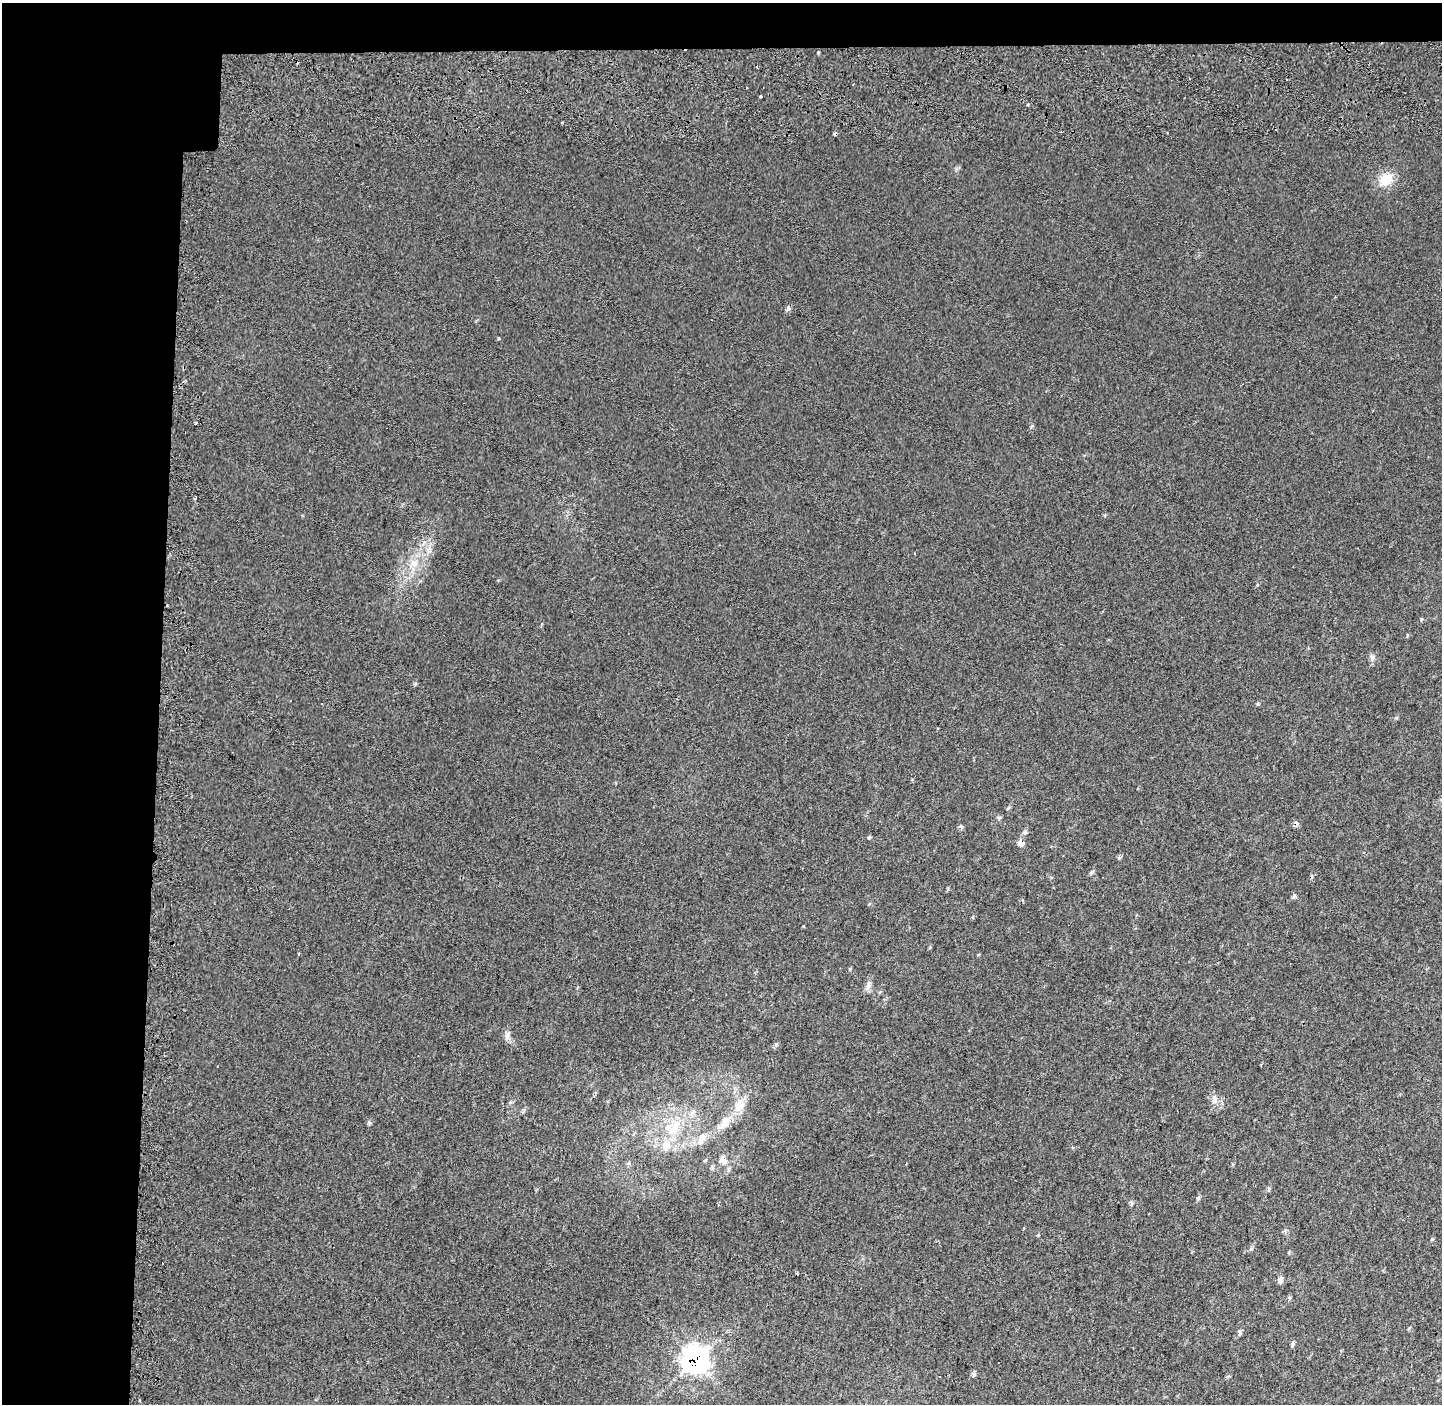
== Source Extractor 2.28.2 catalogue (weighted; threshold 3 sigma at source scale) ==
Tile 1 of 3 x 3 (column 1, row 1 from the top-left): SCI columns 44-1483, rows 3087-4488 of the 4398 x 4771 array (HDU 1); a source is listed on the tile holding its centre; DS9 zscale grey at full resolution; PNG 1444 x 1406 px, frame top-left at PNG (2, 3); no overlay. Shown black and unused: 14% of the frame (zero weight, under 2 of 3 exposures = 6% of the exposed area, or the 3 px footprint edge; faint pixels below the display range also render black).
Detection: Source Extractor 2.28.2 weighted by HDU 2 'WHT'; one run over the whole footprint, this tile lists its part. Background 0.009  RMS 0.0058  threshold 0.026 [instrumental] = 3 sigma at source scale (4.5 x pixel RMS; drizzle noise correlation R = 1.50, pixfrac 1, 0.0396/0.0396 arcsec/px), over >= 5 px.
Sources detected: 48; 6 cosmic-ray / hot-pixel residue — not listed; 1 inside a brighter listed object's ellipse — not listed separately; the other 41 listed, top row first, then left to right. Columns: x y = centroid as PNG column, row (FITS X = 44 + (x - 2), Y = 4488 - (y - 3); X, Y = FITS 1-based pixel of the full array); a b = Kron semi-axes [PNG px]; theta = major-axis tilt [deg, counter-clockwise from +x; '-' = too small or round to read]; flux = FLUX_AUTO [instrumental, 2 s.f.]
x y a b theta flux
1287 80 2 2 - 0.73
761 96 3 3 - 0.85
561 122 3 3 - 1.4
1386 180 21 15 43 10
788 308 7 3 -81 1
499 338 3 3 - 0.82
196 423 3 2 - 1.2
1032 426 5 5 - 0.73
194 498 3 3 - 1.6
414 563 12 8 0 4.6
1421 619 5 3 - 0.6
1372 657 9 6 -57 2.1
1008 808 6 3 46 0.68
999 818 5 5 - 0.99
960 826 6 5 - 1
1025 832 7 5 89 1.3
869 837 5 4 - 0.7
1021 843 9 8 - 3
1092 872 8 4 59 1.1
1294 896 6 4 72 0.94
803 926 3 3 - 0.54
299 953 4 3 - 0.48
868 986 11 7 66 2.5
507 1035 13 5 67 2.2
1214 1099 12 7 -85 3.4
739 1105 19 14 64 9.6
692 1112 12 5 45 2.2
725 1122 24 11 54 9.4
674 1128 27 13 63 16
702 1140 15 8 48 4.3
723 1160 12 7 -53 4.1
1198 1198 6 5 - 1.1
1131 1203 8 4 -71 0.95
1024 1229 4 2 - 0.73
1251 1249 5 5 - 0.95
797 1273 4 2 - 0.54
1280 1280 9 6 -76 2.1
1239 1332 9 4 -83 1.2
1293 1344 7 5 84 1.2
695 1359 12 12 - 230
140 1400 3 2 - 0.72
Overlapping masked pixels (flux is a lower limit): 2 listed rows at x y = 1021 843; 695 1359
Unlisted compact peaks at least as high as the median listed source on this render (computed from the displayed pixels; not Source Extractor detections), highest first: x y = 776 1044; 1119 858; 974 1374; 369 1123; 1258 704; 1432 1239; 850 969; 1396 718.